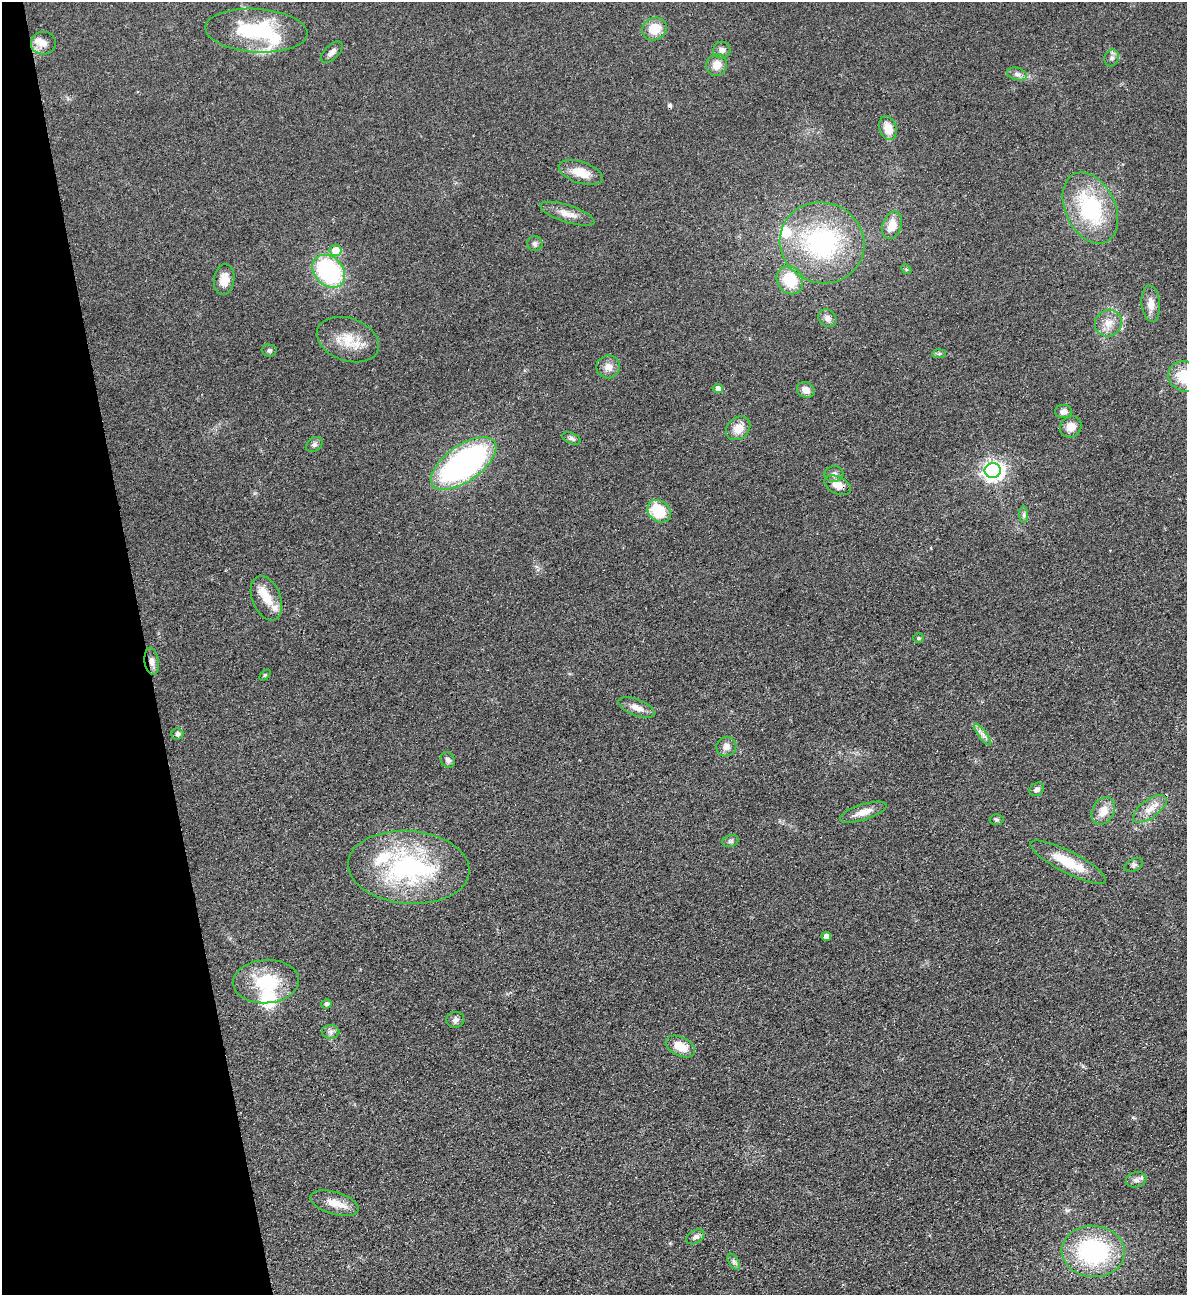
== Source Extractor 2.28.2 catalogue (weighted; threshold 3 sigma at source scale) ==
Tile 5 of 4 x 4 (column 1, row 2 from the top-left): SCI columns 286-1470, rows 2643-3935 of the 5189 x 5283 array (HDU 1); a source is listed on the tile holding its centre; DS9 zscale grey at full resolution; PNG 1189 x 1297 px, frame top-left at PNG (2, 2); each listed source drawn as its Kron ellipse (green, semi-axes under 4 px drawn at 4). Shown black and unused: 12% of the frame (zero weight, under 2 of 3 exposures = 3% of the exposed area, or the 3 px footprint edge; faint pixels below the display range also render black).
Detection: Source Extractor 2.28.2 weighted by HDU 2 'WHT'; one run over the whole footprint, this tile lists its part. Background 0.0822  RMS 0.0093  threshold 0.0419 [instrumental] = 3 sigma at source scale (4.5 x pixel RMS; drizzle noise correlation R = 1.50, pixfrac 1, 0.05/0.05 arcsec/px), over >= 5 px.
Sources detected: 78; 1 cosmic-ray / hot-pixel residue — neither listed nor drawn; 7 inside a brighter listed object's ellipse — not listed separately; the other 70 listed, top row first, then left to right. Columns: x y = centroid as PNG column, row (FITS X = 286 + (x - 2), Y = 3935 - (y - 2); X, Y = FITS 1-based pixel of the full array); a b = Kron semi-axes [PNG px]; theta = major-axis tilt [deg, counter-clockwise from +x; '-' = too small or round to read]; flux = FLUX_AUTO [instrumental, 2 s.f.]
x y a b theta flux
654 29 12 11 - 16
256 31 51 22 -4 71
43 43 12 11 - 6.8
722 50 8 8 - 4.2
332 52 13 7 45 4.8
1112 58 8 7 - 3.1
717 65 11 10 - 9.6
1017 74 10 6 -16 3.5
888 128 12 8 -72 12
581 172 23 10 -18 15
1090 208 38 25 -65 81
567 214 28 8 -18 9.8
892 225 14 9 70 13
822 243 43 40 -22 120
535 244 7 7 - 2.6
335 251 6 5 - 18
906 269 5 4 - 1
329 271 18 14 -45 110
224 280 15 10 82 9.8
790 280 15 12 -58 28
1151 304 18 9 -85 8.2
827 318 10 8 -44 4.2
1108 323 14 13 - 10
348 340 32 21 -20 25
269 350 7 6 - 1.8
939 354 7 4 2 1.5
608 367 12 11 - 7.4
1184 376 17 15 -32 26
718 389 5 4 - 5.5
806 390 9 7 -29 6.5
1063 411 8 7 - 4.4
1071 427 11 10 - 8.5
738 428 13 10 43 10
571 438 10 5 -22 2.6
314 445 9 6 34 2.7
464 463 38 18 35 240
993 470 8 7 - 460
834 474 9 8 - 3.9
837 485 14 8 -25 9.8
659 511 13 10 -41 32
1024 515 8 4 -89 2.2
266 598 23 14 -69 15
918 638 5 5 - 1.8
152 661 14 7 -82 5
265 675 6 4 45 1.2
636 707 19 8 -22 7.4
177 734 6 5 - 2.9
983 734 13 4 -54 3.6
726 746 10 9 - 5.3
448 760 8 7 - 3.1
1037 789 8 6 38 3.1
1150 809 20 9 36 10
1103 811 14 11 61 11
863 812 24 8 17 9.4
996 819 7 5 -1 1.6
730 841 8 6 18 2.1
1068 862 42 11 -27 28
1134 865 10 6 27 2.3
409 867 61 36 -4 150
826 937 4 4 - 5.8
266 982 33 21 4 43
326 1004 5 4 - 3
455 1020 9 8 - 3.4
330 1032 9 6 -2 3
680 1047 16 9 -26 14
1136 1180 10 7 15 3.9
334 1203 25 11 -16 13
695 1237 10 6 32 4
1093 1251 31 25 -5 110
734 1262 8 5 -59 2.5
Overlapping masked pixels (flux is a lower limit): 2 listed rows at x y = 837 485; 152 661
Isophote crosses this tile's border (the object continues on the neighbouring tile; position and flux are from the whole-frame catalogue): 1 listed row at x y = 1184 376